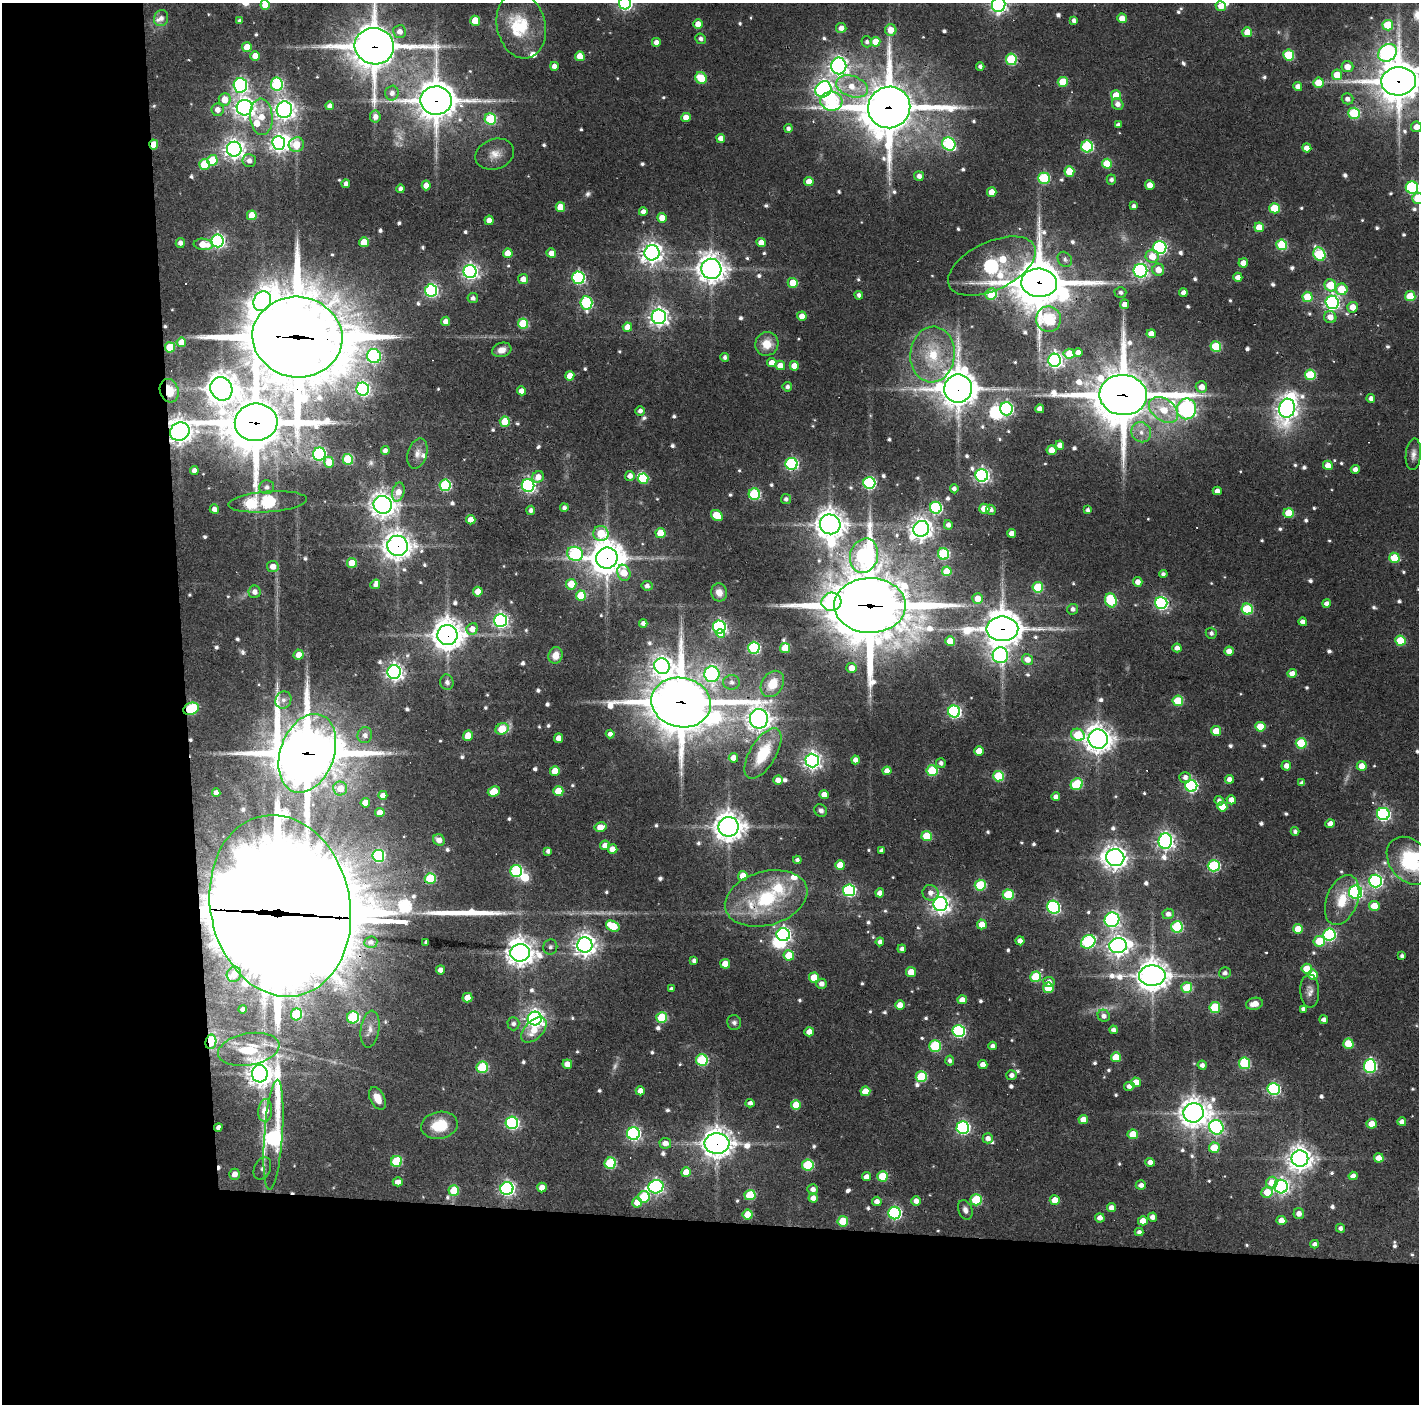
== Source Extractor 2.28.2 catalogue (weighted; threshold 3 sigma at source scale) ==
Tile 7 of 3 x 3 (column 1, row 3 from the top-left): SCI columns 1-1417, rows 11-1412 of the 4251 x 4228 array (HDU 1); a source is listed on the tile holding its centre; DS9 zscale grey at full resolution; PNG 1421 x 1406 px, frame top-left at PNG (2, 3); each listed source drawn as its Kron ellipse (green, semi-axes under 4 px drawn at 4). Shown black and unused: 24% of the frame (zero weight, under 3 of 4 exposures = <1% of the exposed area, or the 3 px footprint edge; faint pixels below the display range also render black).
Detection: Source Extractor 2.28.2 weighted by HDU 2 'WHT'; one run over the whole footprint, this tile lists its part. Background 0.0866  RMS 0.0064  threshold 0.029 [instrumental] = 3 sigma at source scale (4.5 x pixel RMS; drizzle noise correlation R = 1.50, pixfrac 1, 0.05/0.05 arcsec/px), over >= 5 px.
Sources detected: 783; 9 too faint to see at this stretch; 14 inside a brighter object's white glare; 10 cosmic-ray / hot-pixel residue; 2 long thin detections or spike segments (spike, bleed or trail) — neither listed nor drawn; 13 inside a brighter listed object's ellipse — not listed separately; of the other 735, all 500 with FLUX_AUTO >= 2.24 (the completeness limit of this list) listed and drawn (235 fainter detections not listed), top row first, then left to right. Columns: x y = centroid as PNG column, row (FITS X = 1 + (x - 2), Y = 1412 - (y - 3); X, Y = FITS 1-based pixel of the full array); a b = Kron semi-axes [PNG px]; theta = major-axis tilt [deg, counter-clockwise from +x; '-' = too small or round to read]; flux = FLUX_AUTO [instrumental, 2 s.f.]
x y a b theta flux
625 3 6 6 - 160
265 5 5 4 - 13
999 5 7 6 - 270
1221 6 5 5 - 6.3
161 18 8 7 - 3.7
1122 18 5 4 - 7.7
1074 20 4 4 - 2.8
240 21 4 4 - 2.6
475 21 5 5 - 20
698 24 5 4 - 7.8
1388 25 5 5 - 30
521 26 33 24 -77 32
841 28 5 5 - 4.9
891 30 6 5 - 9.4
399 32 6 6 - 5.3
1247 32 5 5 - 13
701 39 5 5 - 2.6
656 42 4 4 - 4.2
867 42 5 5 - 2.3
875 42 5 5 - 13
374 46 20 18 -14 2500
247 47 5 5 - 14
1387 53 10 8 37 250
1289 55 5 5 - 45
255 56 5 4 - 7.7
580 56 5 4 - 11
1011 59 5 5 - 55
554 66 4 4 - 5.1
839 66 8 7 - 380
980 66 4 4 - 2.7
1347 67 6 5 - 7.6
1337 75 5 5 - 13
701 78 6 5 - 27
1399 81 17 14 6 2000
1063 82 5 5 - 25
1318 83 5 5 - 15
277 84 6 6 - 88
240 85 7 7 - 160
852 86 17 10 -19 14
1298 86 4 4 - 4.5
823 89 8 7 - 350
392 93 7 6 - 4.3
1116 95 5 5 - 18
225 99 6 6 - 12
1347 99 6 5 - 3.4
436 101 15 14 - 1700
831 101 11 9 -6 86
1118 104 6 5 - 4.2
330 106 4 4 - 4.6
889 107 21 20 - 3500
245 108 8 8 - 470
217 110 6 6 - 5.1
284 110 8 7 - 460
1354 113 6 5 - 59
261 117 18 11 -86 15
375 117 6 5 - 4.6
686 117 5 4 - 8.5
490 119 6 5 - 51
1118 125 4 4 - 2.8
1416 127 5 5 - 6.1
788 128 4 4 - 2.6
721 138 4 4 - 5.5
279 143 7 6 - 310
949 144 7 6 - 100
154 145 5 4 - 15
296 145 8 7 - 17
1087 146 6 6 - 82
1307 148 4 4 - 6.1
234 149 7 7 - 440
495 154 20 15 20 9.5
212 160 5 5 - 23
249 161 7 6 - 4.1
204 164 5 5 - 29
1107 164 5 5 - 25
1069 171 5 5 - 20
919 176 5 4 - 3.9
1044 178 6 5 - 66
1111 180 5 4 - 2.5
809 182 5 4 - 8.9
346 184 4 4 - 3.6
426 185 5 4 - 8.2
1150 185 5 4 - 7.7
1412 188 6 6 - 110
401 189 4 4 - 3.2
992 192 5 4 - 11
1418 198 5 5 - 35
1134 206 4 4 - 2.3
560 207 5 4 - 14
1274 208 5 5 - 31
643 212 4 4 - 3.8
252 215 5 5 - 18
662 218 5 4 - 9.7
489 220 4 4 - 6.4
1259 227 5 5 - 12
217 241 6 6 - 190
364 242 5 5 - 14
761 242 5 4 - 5.6
180 243 5 4 - 3.9
203 244 10 5 -6 14
1282 245 5 5 - 43
1160 247 6 6 - 150
508 253 5 4 - 10
551 253 5 4 - 7.3
652 253 7 7 - 520
1319 254 7 6 - 67
1152 256 7 6 - 12
1065 259 8 6 -51 2.8
1243 263 5 4 - 6.8
992 266 47 24 25 210
711 269 10 10 - 820
1158 270 6 6 - 8.9
470 271 6 6 - 260
1140 271 7 7 - 200
1238 277 4 4 - 4.7
578 278 6 6 - 120
523 279 5 5 - 6.2
793 283 5 5 - 18
1039 283 18 14 -7 2900
1330 285 6 5 - 23
1342 289 6 6 - 25
431 290 6 6 - 140
1120 292 6 5 - 2.2
1183 293 4 4 - 3.6
991 294 6 5 - 28
859 295 4 4 - 2.7
1410 296 5 5 - 24
1307 297 5 5 - 28
473 298 5 5 - 2.8
262 301 10 8 63 410
1332 302 6 6 - 230
586 303 6 6 - 93
1125 304 5 4 - 5.2
1353 307 5 5 - 9.4
802 316 4 4 - 6.8
659 317 7 7 - 370
1330 317 6 6 - 7.4
1048 319 13 12 - 90
446 321 4 4 - 5.9
523 323 5 5 - 39
627 327 4 4 - 9.4
1151 334 4 4 - 6.8
297 337 45 40 -9 8200
181 342 5 4 - 11
767 344 12 11 - 12
1216 346 5 5 - 42
170 347 5 5 - 28
502 350 10 7 16 4.9
1078 352 4 4 - 4.4
1069 354 5 5 - 16
932 355 28 22 84 32
374 356 7 7 - 150
725 357 4 4 - 2.6
1055 360 6 6 - 280
772 363 4 4 - 7.2
780 365 5 4 - 8.4
794 366 5 4 - 11
1310 375 5 5 - 38
570 376 5 4 - 9.5
787 387 5 4 - 2.5
1201 387 5 5 - 7.1
221 389 12 10 -61 900
363 389 6 6 - 190
958 389 14 14 - 1700
169 391 12 9 -72 15
521 391 4 4 - 6.2
1123 395 24 20 -5 4100
1371 398 4 4 - 3.6
1287 408 9 8 - 490
1006 409 6 6 - 120
1040 409 4 4 - 4.4
1186 409 10 9 - 320
1163 410 16 11 -36 17
640 411 4 4 - 3
256 422 21 18 7 3500
505 422 5 5 - 24
180 431 10 9 - 700
1141 432 10 9 - 6.2
1060 445 4 4 - 5.1
1052 450 5 4 - 9.4
385 451 4 4 - 3.2
417 453 15 9 73 5.1
319 454 6 6 - 150
1413 454 16 7 85 4.1
348 459 5 5 - 46
329 462 5 5 - 14
792 464 6 6 - 120
1328 465 5 4 - 8.3
1355 469 4 4 - 3.9
194 470 4 4 - 4.7
982 475 6 6 - 220
630 476 5 5 - 4.7
538 477 6 5 - 6.9
643 479 5 5 - 30
869 483 6 6 - 110
445 485 6 5 - 76
528 485 6 6 - 190
267 487 7 7 - 3
954 489 4 4 - 2.9
1217 491 4 4 - 4.4
398 492 9 6 75 7.3
754 494 6 5 - 69
786 499 5 5 - 2.5
267 502 39 10 4 180
383 505 9 8 - 660
564 508 4 4 - 2.4
936 508 6 6 - 97
214 509 5 4 - 4.8
984 509 5 5 - 13
531 510 4 4 - 2.9
991 510 5 4 - 2.8
1088 510 4 4 - 2.5
1289 513 5 5 - 20
717 515 6 5 - 21
471 520 5 4 - 8.1
830 524 10 10 - 900
948 525 5 4 - 3.7
921 529 8 7 - 560
601 533 7 7 - 34
660 533 5 5 - 15
1011 533 4 4 - 5.2
397 546 10 10 - 710
575 554 8 7 - 100
943 554 6 5 - 71
864 556 17 14 74 230
607 558 11 10 - 1500
1394 558 5 5 - 29
352 563 5 5 - 20
273 567 6 5 - 7.1
947 571 5 5 - 20
624 573 8 6 -69 16
1163 574 4 4 - 2.3
1138 582 5 4 - 5.6
375 584 5 4 - 3
571 584 5 5 - 17
647 586 5 4 - 3.1
1038 587 5 5 - 39
255 592 6 6 - 4.1
478 592 5 5 - 11
719 592 9 8 - 6.2
581 595 5 5 - 28
978 598 5 5 - 11
1111 600 7 5 -69 55
831 602 10 9 - 110
1161 603 6 6 - 140
1327 603 4 4 - 3.7
870 605 36 27 1 6100
1073 609 5 5 - 2.7
1247 609 5 5 - 51
500 620 6 6 - 220
1303 622 4 4 - 4.1
643 623 4 4 - 3.8
719 627 6 6 - 180
472 629 6 5 - 7.8
1002 629 16 12 0 1600
1211 633 5 5 - 2.5
721 634 4 4 - 9.4
447 635 10 10 - 1100
950 641 5 4 - 17
1400 641 5 5 - 27
754 648 6 6 - 83
785 648 5 5 - 24
1177 648 4 4 - 4
1229 651 4 4 - 5.9
299 655 5 5 - 7.3
556 655 8 7 - 8.5
1000 655 8 7 - 170
1027 659 6 5 - 7.4
662 666 8 7 - 440
852 668 5 5 - 7.8
394 672 7 6 - 330
1292 673 5 4 - 7.2
712 674 8 7 - 160
447 682 8 6 -81 2.9
732 682 8 7 - 3.5
772 684 14 10 56 17
283 700 9 8 - 3.3
1178 701 5 5 - 32
681 702 30 24 -12 3400
191 709 8 5 22 60
954 712 6 6 - 140
759 719 10 9 - 630
1260 727 5 5 - 19
502 729 7 5 26 34
1216 731 5 5 - 14
610 734 4 4 - 3.8
365 735 8 7 - 4.8
1078 735 7 6 - 36
468 736 5 5 - 14
558 738 4 4 - 6.6
1098 739 10 9 - 740
1301 743 5 5 - 40
979 751 5 5 - 10
307 753 41 27 70 3700
763 753 28 13 59 29
733 758 5 4 - 8
855 760 4 4 - 4.2
812 761 7 6 - 340
941 763 5 5 - 2.7
1286 766 5 5 - 4.9
1362 766 5 4 - 13
555 771 5 5 - 14
887 771 4 4 - 5.9
932 771 5 5 - 41
999 776 5 5 - 43
1185 777 6 5 - 3.3
1229 779 4 4 - 4.4
778 780 4 4 - 6.2
1302 783 4 4 - 2.9
1077 784 6 5 - 44
1191 786 6 6 - 120
340 788 7 7 - 10
494 791 6 5 - 19
558 791 5 5 - 21
216 793 4 4 - 3.4
383 795 4 4 - 6.1
824 795 5 4 - 7
1056 797 4 4 - 4.3
1231 800 5 4 - 5.9
1219 801 5 4 - 2.7
365 803 5 4 - 9.5
1222 807 5 5 - 12
821 810 7 6 - 2.5
380 813 4 4 - 7.2
1383 814 6 6 - 150
1330 824 5 4 - 4.4
600 827 6 4 12 9.5
729 827 10 10 - 880
1295 831 4 4 - 2.3
927 836 5 5 - 29
439 840 6 5 - 6.1
1165 841 8 6 87 320
605 845 5 4 - 6.3
612 849 5 5 - 7.1
548 851 4 4 - 3.1
881 851 4 4 - 2.6
378 856 6 6 - 79
1115 858 9 8 - 550
797 860 4 4 - 2.7
1409 861 26 19 -50 53
840 865 5 5 - 17
1214 866 6 5 - 85
516 871 6 6 - 97
743 876 5 5 - 12
430 878 5 5 - 40
1375 881 6 6 - 190
980 885 5 5 - 45
849 890 6 6 - 120
1356 892 6 6 - 170
880 893 4 4 - 4.9
930 893 8 7 - 4.7
1008 895 5 5 - 44
766 898 42 27 16 57
1342 900 26 15 70 19
940 904 7 7 - 380
280 906 92 70 -78 23000
1374 906 5 5 - 14
1054 907 7 6 - 120
1168 914 5 5 - 4.4
1112 920 7 7 - 210
982 924 5 5 - 10
613 926 7 5 -27 27
1177 927 6 5 - 65
1298 929 5 5 - 12
783 935 6 6 - 210
1329 935 6 6 - 110
1020 941 4 4 - 4.8
1319 941 5 5 - 30
371 942 6 5 - 2.7
426 942 4 3 - 2.5
880 942 4 4 - 3.6
1088 942 7 6 - 97
585 945 7 7 - 560
1118 946 9 7 7 470
550 947 7 7 - 2.4
902 949 4 4 - 3.3
520 953 10 8 9 750
789 955 5 5 - 21
1402 956 4 4 - 2.5
694 961 4 4 - 2.7
725 964 5 5 - 12
1307 969 5 5 - 20
440 970 4 4 - 4.9
911 972 5 5 - 16
1225 973 6 5 - 2.7
234 974 8 7 - 8.7
1313 974 5 5 - 13
1152 976 13 10 1 1200
814 977 5 5 - 16
1036 977 5 5 - 40
1049 982 6 5 - 4.7
821 984 5 5 - 4.6
1048 988 5 5 - 23
1187 988 5 5 - 32
671 989 4 4 - 2.3
1310 991 17 9 -89 4.7
467 998 5 5 - 11
962 1000 5 4 - 7.3
1254 1004 8 6 14 6.3
900 1005 5 4 - 7.6
1215 1007 5 5 - 42
243 1009 4 4 - 3.2
1303 1009 4 4 - 2.9
297 1014 6 5 - 52
1104 1016 6 6 - 3.2
353 1017 6 6 - 77
662 1018 5 5 - 40
535 1019 7 7 - 380
1324 1020 4 4 - 3.9
734 1022 7 7 - 2.3
513 1024 6 6 - 2.7
370 1029 18 9 82 6.6
534 1030 15 9 45 11
1113 1030 4 4 - 3.4
959 1031 6 6 - 120
809 1032 5 4 - 6.6
211 1042 7 5 80 22
1348 1044 5 5 - 20
935 1046 5 5 - 58
993 1046 4 4 - 2.9
249 1049 31 16 10 20
1116 1057 5 5 - 19
702 1060 6 6 - 69
950 1061 5 4 - 2.4
1244 1063 6 5 - 54
567 1064 5 4 - 6.6
983 1064 4 4 - 5.7
1202 1065 4 4 - 3.2
1370 1066 7 6 - 120
482 1067 6 5 - 54
260 1074 9 8 - 740
1011 1075 5 5 - 3.5
921 1077 5 5 - 43
1136 1082 5 5 - 10
1129 1086 5 4 - 4
1274 1089 6 6 - 110
640 1091 4 4 - 5.9
865 1091 5 5 - 15
377 1098 12 7 -63 9.4
750 1103 4 4 - 3.1
796 1105 5 5 - 18
265 1111 11 7 86 10
1194 1113 10 9 - 950
1083 1120 4 4 - 8.4
1402 1122 4 4 - 3.9
512 1123 6 6 - 120
1372 1124 5 5 - 10
439 1125 18 13 11 21
218 1127 4 4 - 3.1
1216 1127 7 7 - 200
963 1128 6 6 - 140
633 1134 6 6 - 170
1133 1134 5 5 - 15
273 1135 55 9 86 210
988 1138 5 5 - 4.1
665 1143 6 5 - 6
717 1143 12 10 -3 960
1214 1148 5 5 - 18
1379 1158 5 4 - 7
1300 1159 8 8 - 740
396 1161 6 5 - 45
1150 1162 5 4 - 5.2
610 1163 6 5 - 57
808 1165 5 5 - 53
262 1168 12 8 64 3.1
686 1172 5 5 - 12
234 1174 5 5 - 6.1
882 1176 5 5 - 30
1353 1176 4 4 - 5
866 1177 4 4 - 4.6
398 1182 5 4 - 4.7
1272 1183 6 5 - 11
1141 1185 5 4 - 3.7
656 1187 7 6 - 210
1281 1187 7 6 - 240
507 1188 6 6 - 200
542 1188 5 5 - 7.3
813 1189 5 5 - 3.8
454 1190 5 5 - 24
1267 1192 6 5 - 16
750 1195 5 5 - 37
644 1197 6 5 - 42
813 1198 4 4 - 5.4
976 1200 5 5 - 44
1055 1200 5 5 - 11
877 1201 5 4 - 4.3
916 1201 5 4 - 5.1
637 1202 5 5 - 9.5
1111 1208 4 4 - 4.9
965 1210 10 7 -67 3.5
894 1213 6 6 - 130
1299 1214 5 5 - 5.1
748 1215 5 5 - 21
1153 1217 4 4 - 4.4
1100 1218 5 4 - 4.6
1281 1220 5 4 - 7.1
843 1221 5 5 - 24
1143 1221 5 4 - 8.2
1340 1228 4 4 - 2.7
1139 1232 4 4 - 2.5
1315 1244 4 4 - 2.9
Overlapping masked pixels (flux is a lower limit): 29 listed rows (the first 20) at x y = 625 3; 374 46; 1399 81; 436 101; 889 107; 154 145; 992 266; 711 269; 1039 283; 297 337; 958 389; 169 391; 1123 395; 256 422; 180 431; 528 485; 397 546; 607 558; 870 605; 1002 629
Isophote crosses this tile's border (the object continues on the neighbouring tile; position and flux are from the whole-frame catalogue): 10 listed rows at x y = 625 3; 265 5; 999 5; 374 46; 1399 81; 1416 127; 1412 188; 1418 198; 1413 454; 1409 861